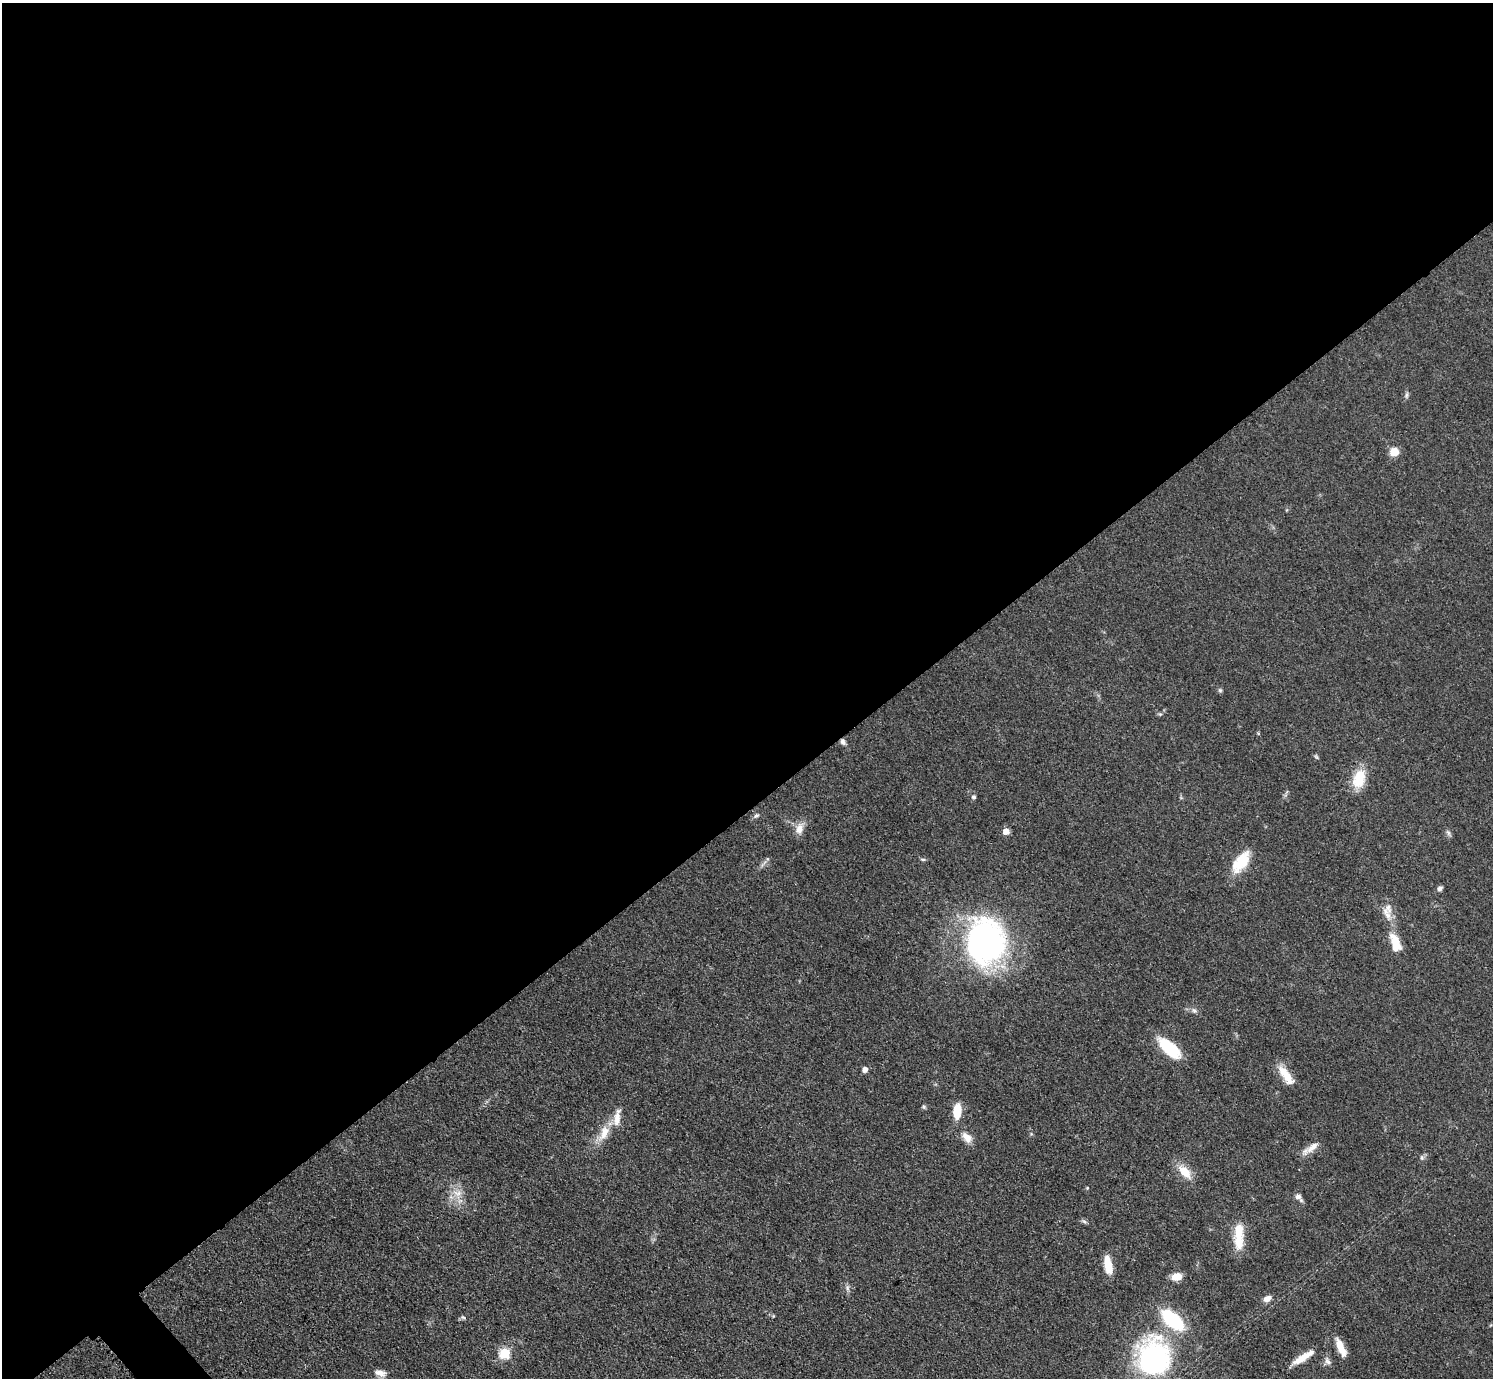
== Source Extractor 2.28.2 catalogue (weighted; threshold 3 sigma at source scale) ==
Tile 2 of 4 x 4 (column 2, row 1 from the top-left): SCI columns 1498-2988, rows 4432-5807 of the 5971 x 5968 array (HDU 1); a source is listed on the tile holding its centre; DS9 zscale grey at full resolution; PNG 1495 x 1380 px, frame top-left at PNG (2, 3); no overlay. Shown black and unused: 59% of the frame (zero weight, under 3 of 5 exposures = <1% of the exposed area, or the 3 px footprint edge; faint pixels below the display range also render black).
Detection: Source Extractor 2.28.2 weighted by HDU 2 'WHT'; one run over the whole footprint, this tile lists its part. Background 0.0501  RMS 0.0052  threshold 0.0233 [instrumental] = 3 sigma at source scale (4.5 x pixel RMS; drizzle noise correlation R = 1.50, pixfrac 1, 0.05/0.05 arcsec/px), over >= 5 px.
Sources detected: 48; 4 inside a brighter listed object's ellipse — not listed separately; the other 44 listed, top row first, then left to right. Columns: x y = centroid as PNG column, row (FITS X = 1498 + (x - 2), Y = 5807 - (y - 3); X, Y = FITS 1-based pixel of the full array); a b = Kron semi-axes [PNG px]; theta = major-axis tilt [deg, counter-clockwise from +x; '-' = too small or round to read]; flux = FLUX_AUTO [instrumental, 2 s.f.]
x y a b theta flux
1406 395 9 4 79 1.2
1394 452 8 8 - 7.1
1220 690 6 5 - 0.83
843 742 7 6 - 1.7
1316 757 8 3 -45 0.71
1359 779 24 15 74 13
974 797 5 5 - 1.1
756 816 7 5 35 1.2
799 829 16 10 75 4.7
1006 831 5 5 - 6.6
1448 833 8 6 -68 1.3
923 859 7 3 -8 0.78
1241 862 29 14 53 15
1440 888 6 5 - 1.6
1388 907 17 9 -77 4.5
985 941 42 34 -87 160
1395 943 26 11 -73 11
1194 1011 8 6 -48 1.5
1169 1048 25 10 -43 26
865 1070 5 4 - 3.3
1286 1075 26 9 -53 9.5
924 1107 7 4 -59 0.74
957 1111 16 8 85 10
604 1132 24 11 65 9
967 1138 16 9 -47 5
1312 1147 22 8 38 4.8
1422 1158 7 5 70 1.2
1185 1172 22 11 -46 8.5
1087 1188 5 4 - 0.49
457 1193 13 8 -7 4.6
1298 1196 9 7 -47 2.6
1084 1221 6 4 -20 1
1239 1242 22 13 -87 11
1108 1265 22 8 -79 8.9
1177 1277 10 7 12 7.6
847 1288 7 4 -90 1.2
1267 1298 8 6 31 3.3
463 1317 7 4 -29 0.92
1341 1347 19 7 -67 8.5
505 1353 6 5 - 39
1153 1357 49 41 87 85
1303 1357 29 7 32 7.9
1328 1361 11 7 -57 2.1
380 1373 15 8 -18 3.9
Overlapping masked pixels (flux is a lower limit): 1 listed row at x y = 843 742